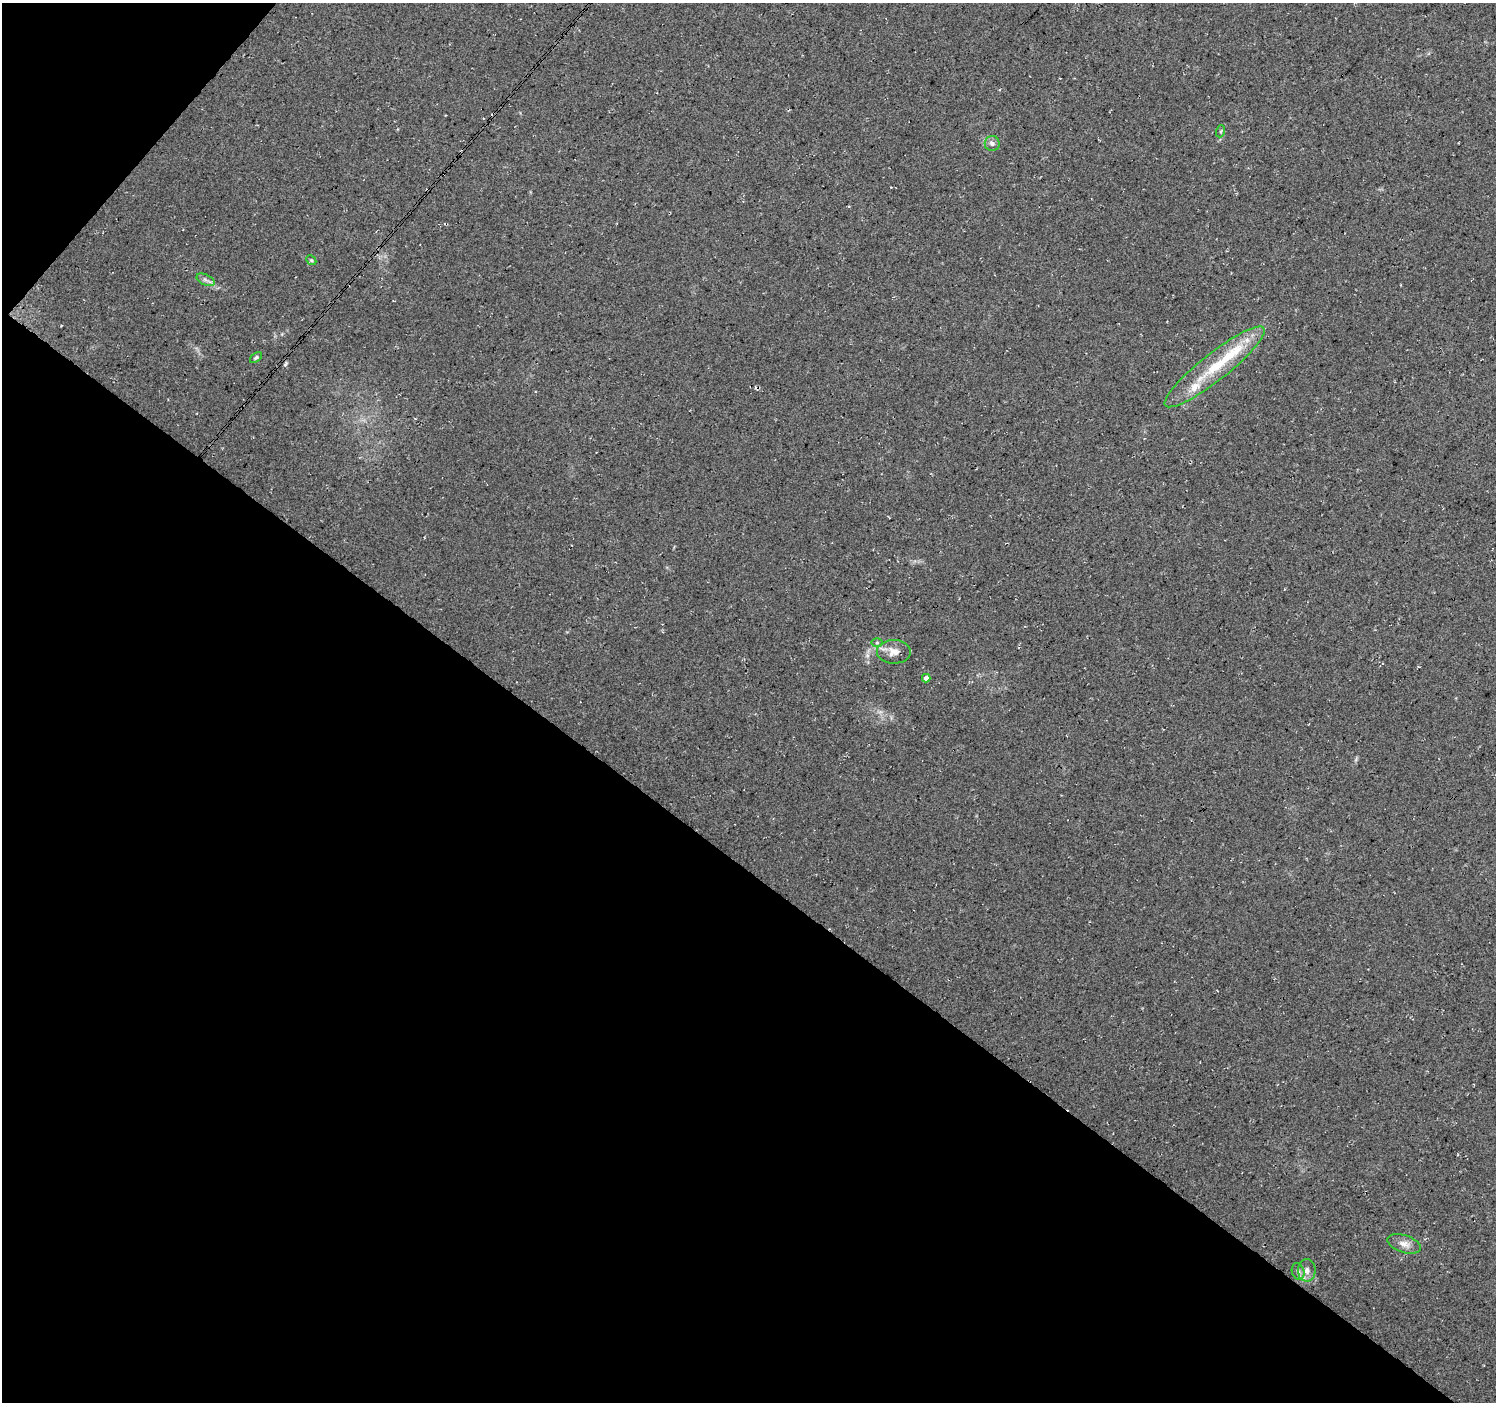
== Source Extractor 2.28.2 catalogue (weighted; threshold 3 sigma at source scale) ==
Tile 9 of 4 x 4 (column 1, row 3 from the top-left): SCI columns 1-1494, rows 1575-2974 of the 5985 x 6016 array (HDU 1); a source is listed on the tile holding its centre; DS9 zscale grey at full resolution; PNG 1498 x 1404 px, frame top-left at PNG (2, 3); each listed source drawn as its Kron ellipse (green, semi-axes under 4 px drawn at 4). Shown black and unused: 40% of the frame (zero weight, under 3 of 4 exposures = <1% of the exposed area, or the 3 px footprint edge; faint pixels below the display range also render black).
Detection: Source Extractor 2.28.2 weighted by HDU 2 'WHT'; one run over the whole footprint, this tile lists its part. Background 0.05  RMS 0.0084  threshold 0.0379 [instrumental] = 3 sigma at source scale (4.5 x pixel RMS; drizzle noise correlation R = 1.50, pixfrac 1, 0.0396/0.0396 arcsec/px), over >= 5 px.
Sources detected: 15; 1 cosmic-ray / hot-pixel residue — neither listed nor drawn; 2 inside a brighter listed object's ellipse — not listed separately; the other 12 listed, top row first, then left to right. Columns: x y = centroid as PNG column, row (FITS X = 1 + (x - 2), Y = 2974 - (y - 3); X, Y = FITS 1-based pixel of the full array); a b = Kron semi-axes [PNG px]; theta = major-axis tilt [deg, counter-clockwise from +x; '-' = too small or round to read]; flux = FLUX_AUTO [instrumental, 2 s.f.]
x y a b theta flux
1221 131 6 4 71 0.99
992 143 7 7 - 2.7
311 260 5 4 - 1
206 280 9 5 -27 2.7
256 358 7 4 38 1.6
1215 367 63 13 38 44
877 643 6 4 0 1.2
894 652 17 12 -1 8.7
926 678 4 4 - 4.2
1404 1244 17 8 -18 6.2
1307 1270 11 9 -90 4.9
1298 1271 8 6 -72 2.5